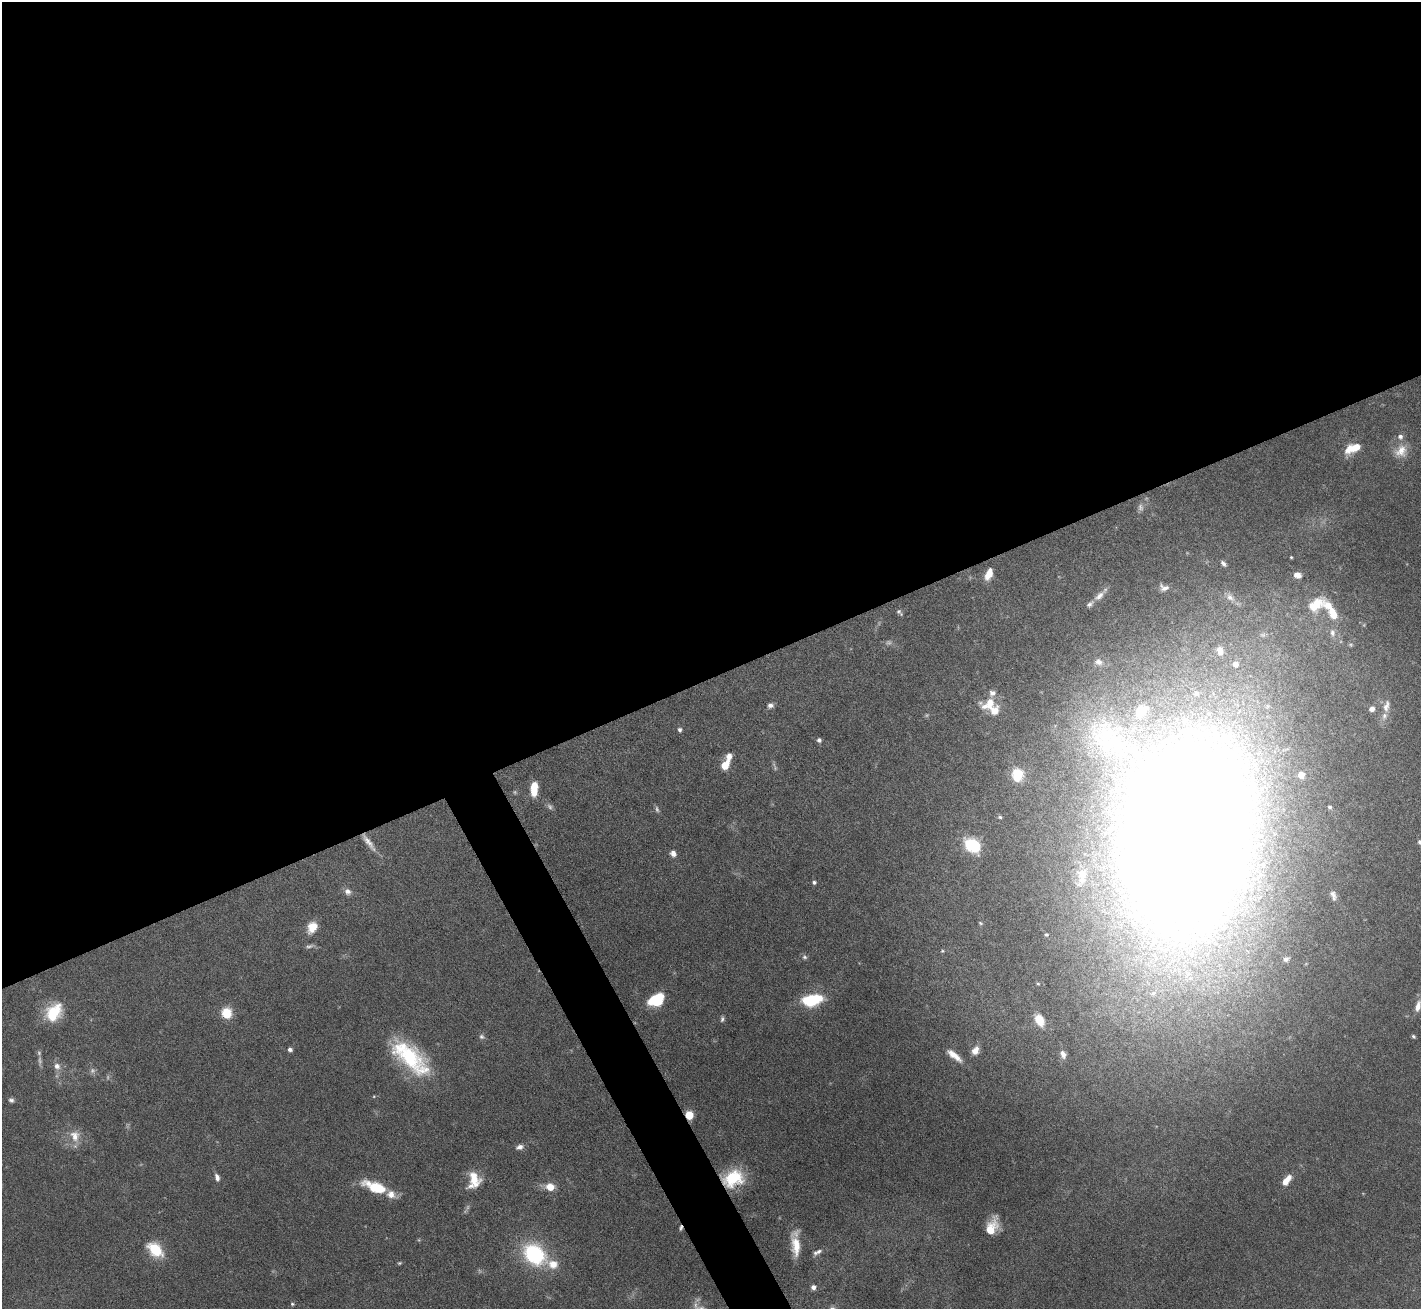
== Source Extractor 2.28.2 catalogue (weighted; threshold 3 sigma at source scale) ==
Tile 2 of 4 x 4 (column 2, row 1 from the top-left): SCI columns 1420-2838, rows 4073-5379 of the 5676 x 5665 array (HDU 1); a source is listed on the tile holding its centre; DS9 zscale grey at full resolution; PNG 1423 x 1311 px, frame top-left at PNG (2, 2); no overlay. Shown black and unused: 54% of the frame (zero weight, under 5 of 10 exposures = <1% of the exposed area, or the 3 px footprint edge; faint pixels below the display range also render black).
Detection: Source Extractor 2.28.2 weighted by HDU 2 'WHT'; one run over the whole footprint, this tile lists its part. Background 0.0674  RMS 0.0024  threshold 0.00968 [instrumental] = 3 sigma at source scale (4.09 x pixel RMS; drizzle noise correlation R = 1.36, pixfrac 0.8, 0.05/0.05 arcsec/px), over >= 5 px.
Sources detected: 109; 9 too faint to see at this stretch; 1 inside a brighter object's white glare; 1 cosmic-ray / hot-pixel residue — not listed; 23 inside a brighter listed object's ellipse — not listed separately; the other 75 listed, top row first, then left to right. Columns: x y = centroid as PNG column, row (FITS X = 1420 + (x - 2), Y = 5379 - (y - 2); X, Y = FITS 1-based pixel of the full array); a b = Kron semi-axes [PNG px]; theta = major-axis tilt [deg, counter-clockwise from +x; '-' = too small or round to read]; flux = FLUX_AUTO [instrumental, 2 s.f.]
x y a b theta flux
1353 448 18 8 22 4.7
1401 451 19 16 45 3.6
1291 557 3 2 - 0.18
1223 563 8 4 -47 0.7
989 574 12 6 66 2.7
1297 575 7 5 -19 1.5
1164 588 11 8 -13 1.2
1099 596 17 7 40 1.8
1230 597 14 8 -36 1.7
1315 605 30 16 32 6.6
899 612 10 5 -48 0.52
1333 613 16 10 -64 3.5
1332 633 13 8 -82 1.4
1098 662 13 10 -24 1.7
989 704 23 13 18 4.3
770 705 7 6 - 0.89
1386 706 19 9 76 2
1372 709 5 5 - 1.4
680 730 5 5 - 0.57
819 740 5 5 - 0.64
729 756 9 8 - 1.4
725 765 9 6 56 4
1018 774 7 6 - 17
534 789 13 6 88 4.7
1330 807 5 4 - 0.41
1000 817 6 5 - 0.39
1185 835 232 117 79 660
368 842 28 6 -53 2.4
1420 842 5 5 - 0.7
973 846 15 11 -37 13
673 853 7 6 - 1.2
814 882 5 4 - 0.53
347 892 9 8 - 1
1333 895 13 7 -72 1.1
980 923 6 4 -28 0.28
312 927 13 10 58 3.1
1046 935 4 4 - 0.3
309 946 12 5 10 0.65
942 951 5 4 - 0.28
804 957 7 6 - 0.57
1286 959 8 7 - 0.75
1038 984 4 4 - 0.25
656 1000 15 10 30 8.7
812 1000 18 9 10 15
1418 1006 16 7 76 1.9
54 1012 21 15 54 8.6
226 1013 10 9 - 5.2
722 1019 7 5 80 0.5
1039 1020 19 12 -62 3.8
1413 1036 5 4 - 0.37
482 1037 8 6 -31 0.57
290 1049 5 5 - 0.74
975 1050 12 9 56 1.9
953 1054 16 9 -37 2.3
1063 1054 10 7 -65 1.4
410 1057 51 21 -42 21
57 1066 10 8 -62 1.4
11 1100 6 6 - 0.61
689 1115 5 5 - 9.5
75 1136 18 14 -71 3.4
520 1147 9 6 16 1.1
217 1177 8 5 -75 0.98
733 1178 24 18 20 10
474 1179 19 13 -78 4.6
1286 1180 13 6 51 2.8
376 1187 23 9 -21 9.9
550 1187 9 7 -13 3.2
992 1227 18 9 66 4.4
797 1246 26 10 81 3.6
155 1250 16 11 -43 8.1
819 1251 10 6 25 0.75
534 1254 26 20 -43 20
399 1263 6 4 20 0.29
813 1287 5 5 - 1.1
292 1304 5 4 - 0.31
Overlapping masked pixels (flux is a lower limit): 4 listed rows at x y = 1185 835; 368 842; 689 1115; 733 1178
Isophote crosses this tile's border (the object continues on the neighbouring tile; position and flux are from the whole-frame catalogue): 2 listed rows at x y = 1185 835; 1420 842